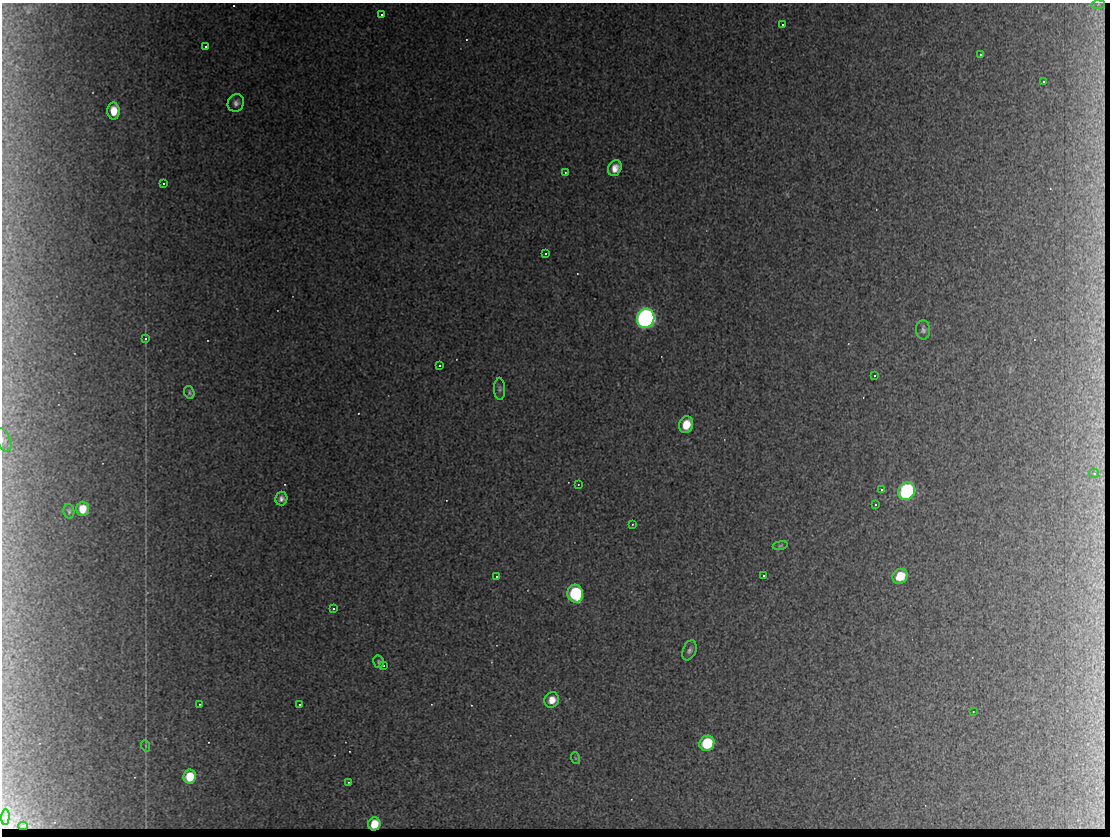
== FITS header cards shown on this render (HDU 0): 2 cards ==
NAXIS1  =                 1108 / No. of pixels
NAXIS2  =                  834 / No. of pixels

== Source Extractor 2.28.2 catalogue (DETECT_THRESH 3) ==
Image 1108 x 834 px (HDU 0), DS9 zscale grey, 1 PNG px = 1 image px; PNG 1112 x 838 px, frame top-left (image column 1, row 834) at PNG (2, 3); each listed source drawn as its Kron ellipse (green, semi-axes under 4 px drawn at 4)
Background 1780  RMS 25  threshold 75.4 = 3 sigma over >= 5 px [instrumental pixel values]
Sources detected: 53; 2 with non-positive FLUX_AUTO (blend fragments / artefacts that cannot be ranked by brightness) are neither listed nor drawn; the other 51 listed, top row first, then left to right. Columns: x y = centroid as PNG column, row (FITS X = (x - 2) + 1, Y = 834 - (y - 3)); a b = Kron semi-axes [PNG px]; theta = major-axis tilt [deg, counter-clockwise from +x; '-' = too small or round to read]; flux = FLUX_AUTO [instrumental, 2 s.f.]
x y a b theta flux
1098 4 6 4 2 3700
381 15 3 3 - 6000
782 25 3 3 - 2700
205 47 3 3 - 5400
980 55 3 2 - 1800
1043 82 3 3 - 3600
236 103 9 8 - 7000
114 111 8 6 -89 22000
615 168 8 6 64 14000
565 172 3 2 - 1200
163 184 3 2 - 1900
545 253 3 3 - 14000
646 318 10 8 71 990000
923 330 9 7 -86 5400
145 338 3 3 - 43000
439 365 3 2 - 2200
874 375 3 3 - 5000
500 389 11 5 -89 4300
189 392 6 5 - 3000
686 425 8 7 - 30000
3 440 12 7 -64 7000
1094 473 5 4 - 2600
578 484 2 2 - 910
881 489 4 3 - 1900
907 491 9 8 - 300000
281 499 7 6 - 7100
875 504 3 2 - 2100
82 509 7 6 - 27000
69 511 7 5 -79 3300
632 524 3 2 - 1100
780 545 7 4 9 2500
763 575 3 3 - 2100
496 576 3 2 - 2000
900 576 8 7 - 38000
575 594 9 8 - 190000
333 608 3 3 - 2400
689 650 10 6 68 5700
378 662 6 5 - 3000
383 665 3 2 - 1800
552 700 8 7 - 20000
199 704 2 2 - 1300
299 704 3 3 - 2000
973 711 3 2 - 980
707 743 8 7 - 100000
146 746 6 3 -71 1600
575 758 6 4 -70 1800
190 777 7 6 - 57000
348 782 3 3 - 1300
5 817 7 4 84 6300
374 824 6 6 - 28000
23 826 5 3 - 3000
At the frame edge (FLAGS 8, measured only in part): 1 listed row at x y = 3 440
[2 non-positive-flux detections neither listed nor drawn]